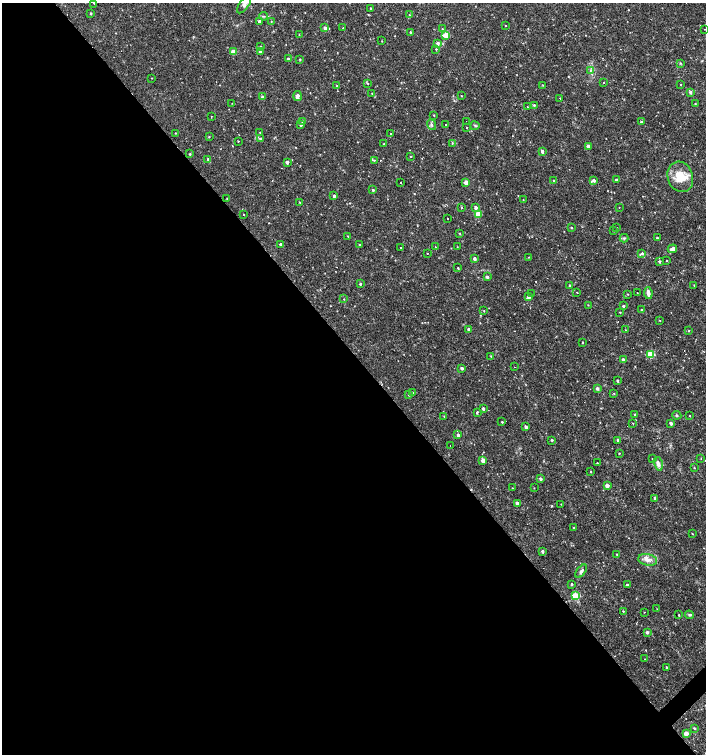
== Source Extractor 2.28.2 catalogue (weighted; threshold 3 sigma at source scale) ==
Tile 9 of 4 x 4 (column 1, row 3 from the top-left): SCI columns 212-1619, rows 1505-3007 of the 5991 x 6017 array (HDU 1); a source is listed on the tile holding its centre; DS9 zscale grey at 2 x 2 block average (1 PNG px = mean of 2 x 2 image px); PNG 708 x 756 px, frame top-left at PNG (2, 3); each listed source drawn as its Kron ellipse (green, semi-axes under 4 px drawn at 4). Shown black and unused: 53% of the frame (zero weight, under 2 of 3 exposures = <1% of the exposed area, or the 3 px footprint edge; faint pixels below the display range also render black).
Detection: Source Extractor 2.28.2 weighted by HDU 2 'WHT'; one run over the whole footprint, this tile lists its part. Background 0.0173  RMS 0.0019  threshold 0.00854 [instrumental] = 3 sigma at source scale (4.5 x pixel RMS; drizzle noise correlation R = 1.50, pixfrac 1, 0.0396/0.0396 arcsec/px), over >= 5 px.
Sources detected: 198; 14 cosmic-ray / hot-pixel residue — neither listed nor drawn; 1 inside a brighter listed object's ellipse — not listed separately; the other 183 listed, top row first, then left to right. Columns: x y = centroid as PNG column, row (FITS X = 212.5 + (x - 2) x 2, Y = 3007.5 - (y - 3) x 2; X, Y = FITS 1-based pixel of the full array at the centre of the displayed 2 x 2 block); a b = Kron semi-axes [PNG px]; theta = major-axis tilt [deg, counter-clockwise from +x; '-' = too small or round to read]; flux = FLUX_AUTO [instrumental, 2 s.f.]
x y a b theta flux
94 3 2 2 - 0.45
244 4 10 4 56 1.7
370 8 2 2 - 0.27
91 13 2 2 - 0.57
409 15 3 2 - 0.34
264 16 4 2 - 0.41
259 21 2 2 - 13
271 21 2 2 - 0.17
505 25 2 2 - 3
325 28 3 2 - 1.6
343 28 3 2 - 0.17
442 29 2 2 - 0.26
705 29 2 2 - 0.13
410 32 2 2 - 0.44
299 35 3 2 - 0.2
446 35 3 3 - 13
382 41 3 2 - 0.18
438 43 3 2 - 1.4
260 46 2 2 - 0.36
436 49 3 2 - 0.37
260 51 2 2 - 1.2
234 52 3 2 - 4.6
288 59 3 2 - 0.58
300 59 2 2 - 0.35
681 63 3 2 - 0.31
590 70 3 2 - 0.48
152 78 2 2 - 0.18
604 82 2 2 - 0.3
368 83 2 2 - 0.28
681 84 2 2 - 0.21
543 85 2 2 - 0.22
337 86 3 2 - 0.29
690 92 3 2 - 1.3
372 93 3 2 - 0.27
297 96 5 3 - 2.3
461 96 2 2 - 0.24
263 97 3 2 - 1.3
560 98 2 2 - 0.32
232 103 2 2 - 0.13
695 104 2 2 - 0.29
534 105 3 2 - 0.5
527 107 3 2 - 0.25
434 115 3 2 - 0.27
211 116 2 2 - 0.15
303 122 3 2 - 1.4
466 122 2 2 - 0.84
642 122 2 2 - 0.72
446 124 2 2 - 0.89
301 125 3 2 - 1.3
431 125 6 3 -69 0.88
475 126 4 2 - 0.43
467 127 2 2 - 0.53
260 132 2 2 - 0.27
175 133 2 2 - 0.24
390 133 2 2 - 0.35
209 137 2 2 - 0.47
260 139 2 2 - 1.9
238 141 2 2 - 0.23
452 143 3 2 - 0.29
384 144 3 2 - 0.37
588 146 3 3 - 1.8
542 151 2 2 - 1.8
190 154 3 2 - 0.38
411 156 2 2 - 0.32
208 159 3 2 - 0.53
374 160 3 3 - 0.43
287 162 2 2 - 1.7
680 177 15 12 -71 8.6
554 180 2 2 - 0.25
593 180 3 3 - 1.7
616 180 3 2 - 1.2
401 182 2 2 - 0.25
466 182 3 2 - 4
373 190 3 2 - 0.59
334 196 3 2 - 0.95
227 198 2 2 - 0.16
523 200 2 2 - 0.15
300 202 2 2 - 0.33
461 207 2 2 - 0.42
476 207 3 2 - 1.6
619 207 2 2 - 0.14
478 214 3 2 - 7.3
244 215 2 2 - 0.47
447 218 2 2 - 0.53
571 227 2 2 - 0.35
617 228 2 2 - 0.28
614 231 2 2 - 0.36
459 233 3 2 - 0.29
348 236 2 2 - 0.21
624 238 4 3 - 0.56
657 238 2 2 - 0.45
280 244 2 2 - 0.83
359 245 2 2 - 0.34
435 247 2 2 - 0.21
457 247 2 2 - 0.17
401 248 2 2 - 0.78
672 249 5 4 - 1.6
427 253 2 2 - 0.91
642 253 4 4 - 0.61
529 257 2 2 - 0.18
474 258 3 2 - 1.6
667 260 3 2 - 0.26
659 261 3 3 - 0.73
458 268 2 2 - 0.34
487 277 2 2 - 1.7
360 284 3 2 - 0.6
694 285 2 2 - 0.24
570 286 2 2 - 0.76
577 292 2 2 - 1.8
531 293 2 2 - 0.59
637 293 2 2 - 0.14
648 293 6 3 -82 2.1
628 294 2 2 - 0.22
529 297 3 2 - 2.5
344 299 2 2 - 0.22
588 305 3 2 - 0.22
623 306 2 2 - 1.5
642 310 2 2 - 1
484 311 2 2 - 0.21
620 312 2 2 - 0.27
660 320 2 2 - 0.18
469 329 2 2 - 1.5
625 330 2 2 - 0.55
689 331 2 2 - 0.24
583 342 2 2 - 0.29
651 354 3 3 - 17
491 356 3 2 - 0.23
623 360 3 2 - 1.4
514 367 2 2 - 0.14
462 368 2 2 - 1.4
617 381 2 2 - 0.65
597 388 3 2 - 1.3
412 392 2 2 - 0.38
614 393 3 2 - 0.26
409 395 2 2 - 0.21
483 408 2 2 - 1.4
477 412 2 2 - 1.4
635 415 2 2 - 1.5
677 415 4 3 - 0.6
444 416 2 2 - 0.26
690 416 2 2 - 0.33
502 422 2 2 - 0.41
633 423 2 2 - 0.38
671 423 2 2 - 1.8
526 427 3 3 - 1.4
458 435 3 2 - 1.3
552 440 2 2 - 0.57
618 440 3 2 - 1.4
450 446 2 2 - 0.88
619 453 2 2 - 0.31
652 458 2 2 - 0.19
701 459 2 2 - 0.18
483 460 3 2 - 3.4
597 463 2 2 - 1
658 464 7 4 -75 1.8
694 468 2 2 - 0.26
591 472 3 2 - 0.31
540 479 3 2 - 1.1
607 486 3 2 - 4.1
512 488 2 2 - 0.16
534 488 2 2 - 0.19
655 498 3 2 - 1.1
517 503 2 2 - 2.2
561 504 2 2 - 0.2
574 528 2 2 - 0.52
692 534 3 2 - 0.19
542 551 2 2 - 1.2
617 554 3 2 - 0.34
647 560 9 5 -10 2.5
581 571 8 4 52 1
572 584 2 2 - 0.5
627 585 2 2 - 1.4
576 596 3 3 - 22
657 609 2 2 - 0.21
623 611 2 2 - 0.31
644 612 2 2 - 0.14
679 615 3 2 - 0.29
689 615 4 3 - 0.71
647 632 2 2 - 1.3
644 659 2 2 - 0.36
666 667 3 2 - 0.39
695 728 3 2 - 0.55
686 733 3 2 - 4.8
Isophote crosses this tile's border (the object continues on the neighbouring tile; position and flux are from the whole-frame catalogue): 2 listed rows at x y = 94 3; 244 4
Diffuse or blended objects may show on this block-average render without a row.